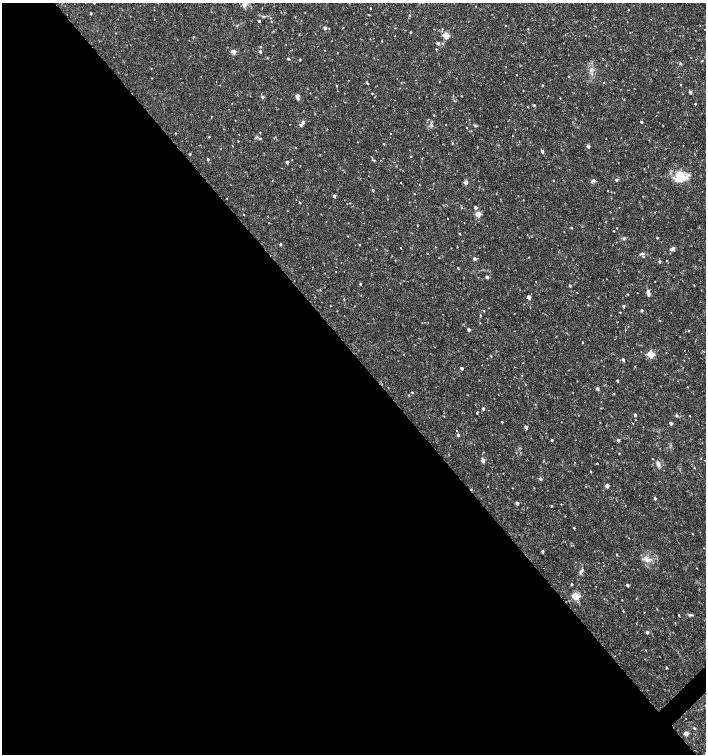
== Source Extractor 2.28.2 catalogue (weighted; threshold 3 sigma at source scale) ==
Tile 9 of 4 x 4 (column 1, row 3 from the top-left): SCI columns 212-1619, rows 1505-3007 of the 5991 x 6017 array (HDU 1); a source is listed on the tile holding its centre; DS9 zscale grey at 2 x 2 block average (1 PNG px = mean of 2 x 2 image px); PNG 708 x 756 px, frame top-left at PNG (2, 3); no overlay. Shown black and unused: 53% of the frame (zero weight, under 2 of 3 exposures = <1% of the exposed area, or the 3 px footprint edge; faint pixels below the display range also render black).
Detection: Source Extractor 2.28.2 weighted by HDU 2 'WHT'; one run over the whole footprint, this tile lists its part. Background 0.0173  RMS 0.0019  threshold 0.00854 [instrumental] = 3 sigma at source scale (4.5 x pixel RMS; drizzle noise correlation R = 1.50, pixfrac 1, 0.0396/0.0396 arcsec/px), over >= 5 px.
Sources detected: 198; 14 cosmic-ray / hot-pixel residue — not listed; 1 inside a brighter listed object's ellipse — not listed separately; the other 183 listed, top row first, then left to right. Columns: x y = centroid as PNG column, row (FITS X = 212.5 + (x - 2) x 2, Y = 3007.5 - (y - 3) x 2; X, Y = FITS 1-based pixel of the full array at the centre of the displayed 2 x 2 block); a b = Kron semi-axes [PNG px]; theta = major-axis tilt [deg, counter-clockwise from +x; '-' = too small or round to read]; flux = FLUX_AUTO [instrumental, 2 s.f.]
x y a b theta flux
94 3 2 2 - 0.45
244 4 10 4 56 1.7
370 8 2 2 - 0.27
91 13 2 2 - 0.57
409 15 3 2 - 0.34
264 16 4 2 - 0.41
259 21 2 2 - 13
271 21 2 2 - 0.17
505 25 2 2 - 3
325 28 3 2 - 1.6
343 28 3 2 - 0.17
442 29 2 2 - 0.26
705 29 2 2 - 0.13
410 32 2 2 - 0.44
299 35 3 2 - 0.2
446 35 3 3 - 13
382 41 3 2 - 0.18
438 43 3 2 - 1.4
260 46 2 2 - 0.36
436 49 3 2 - 0.37
260 51 2 2 - 1.2
234 52 3 2 - 4.6
288 59 3 2 - 0.58
300 59 2 2 - 0.35
681 63 3 2 - 0.31
590 70 3 2 - 0.48
152 78 2 2 - 0.18
604 82 2 2 - 0.3
368 83 2 2 - 0.28
681 84 2 2 - 0.21
543 85 2 2 - 0.22
337 86 3 2 - 0.29
690 92 3 2 - 1.3
372 93 3 2 - 0.27
297 96 5 3 - 2.3
461 96 2 2 - 0.24
263 97 3 2 - 1.3
560 98 2 2 - 0.32
232 103 2 2 - 0.13
695 104 2 2 - 0.29
534 105 3 2 - 0.5
527 107 3 2 - 0.25
434 115 3 2 - 0.27
211 116 2 2 - 0.15
303 122 3 2 - 1.4
466 122 2 2 - 0.84
642 122 2 2 - 0.72
446 124 2 2 - 0.89
301 125 3 2 - 1.3
431 125 6 3 -69 0.88
475 126 4 2 - 0.43
467 127 2 2 - 0.53
260 132 2 2 - 0.27
175 133 2 2 - 0.24
390 133 2 2 - 0.35
209 137 2 2 - 0.47
260 139 2 2 - 1.9
238 141 2 2 - 0.23
452 143 3 2 - 0.29
384 144 3 2 - 0.37
588 146 3 3 - 1.8
542 151 2 2 - 1.8
190 154 3 2 - 0.38
411 156 2 2 - 0.32
208 159 3 2 - 0.53
374 160 3 3 - 0.43
287 162 2 2 - 1.7
680 177 15 12 -71 8.6
554 180 2 2 - 0.25
593 180 3 3 - 1.7
616 180 3 2 - 1.2
401 182 2 2 - 0.25
466 182 3 2 - 4
373 190 3 2 - 0.59
334 196 3 2 - 0.95
227 198 2 2 - 0.16
523 200 2 2 - 0.15
300 202 2 2 - 0.33
461 207 2 2 - 0.42
476 207 3 2 - 1.6
619 207 2 2 - 0.14
478 214 3 2 - 7.3
244 215 2 2 - 0.47
447 218 2 2 - 0.53
571 227 2 2 - 0.35
617 228 2 2 - 0.28
614 231 2 2 - 0.36
459 233 3 2 - 0.29
348 236 2 2 - 0.21
624 238 4 3 - 0.56
657 238 2 2 - 0.45
280 244 2 2 - 0.83
359 245 2 2 - 0.34
435 247 2 2 - 0.21
457 247 2 2 - 0.17
401 248 2 2 - 0.78
672 249 5 4 - 1.6
427 253 2 2 - 0.91
642 253 4 4 - 0.61
529 257 2 2 - 0.18
474 258 3 2 - 1.6
667 260 3 2 - 0.26
659 261 3 3 - 0.73
458 268 2 2 - 0.34
487 277 2 2 - 1.7
360 284 3 2 - 0.6
694 285 2 2 - 0.24
570 286 2 2 - 0.76
577 292 2 2 - 1.8
531 293 2 2 - 0.59
637 293 2 2 - 0.14
648 293 6 3 -82 2.1
628 294 2 2 - 0.22
529 297 3 2 - 2.5
344 299 2 2 - 0.22
588 305 3 2 - 0.22
623 306 2 2 - 1.5
642 310 2 2 - 1
484 311 2 2 - 0.21
620 312 2 2 - 0.27
660 320 2 2 - 0.18
469 329 2 2 - 1.5
625 330 2 2 - 0.55
689 331 2 2 - 0.24
583 342 2 2 - 0.29
651 354 3 3 - 17
491 356 3 2 - 0.23
623 360 3 2 - 1.4
514 367 2 2 - 0.14
462 368 2 2 - 1.4
617 381 2 2 - 0.65
597 388 3 2 - 1.3
412 392 2 2 - 0.38
614 393 3 2 - 0.26
409 395 2 2 - 0.21
483 408 2 2 - 1.4
477 412 2 2 - 1.4
635 415 2 2 - 1.5
677 415 4 3 - 0.6
444 416 2 2 - 0.26
690 416 2 2 - 0.33
502 422 2 2 - 0.41
633 423 2 2 - 0.38
671 423 2 2 - 1.8
526 427 3 3 - 1.4
458 435 3 2 - 1.3
552 440 2 2 - 0.57
618 440 3 2 - 1.4
450 446 2 2 - 0.88
619 453 2 2 - 0.31
652 458 2 2 - 0.19
701 459 2 2 - 0.18
483 460 3 2 - 3.4
597 463 2 2 - 1
658 464 7 4 -75 1.8
694 468 2 2 - 0.26
591 472 3 2 - 0.31
540 479 3 2 - 1.1
607 486 3 2 - 4.1
512 488 2 2 - 0.16
534 488 2 2 - 0.19
655 498 3 2 - 1.1
517 503 2 2 - 2.2
561 504 2 2 - 0.2
574 528 2 2 - 0.52
692 534 3 2 - 0.19
542 551 2 2 - 1.2
617 554 3 2 - 0.34
647 560 9 5 -10 2.5
581 571 8 4 52 1
572 584 2 2 - 0.5
627 585 2 2 - 1.4
576 596 3 3 - 22
657 609 2 2 - 0.21
623 611 2 2 - 0.31
644 612 2 2 - 0.14
679 615 3 2 - 0.29
689 615 4 3 - 0.71
647 632 2 2 - 1.3
644 659 2 2 - 0.36
666 667 3 2 - 0.39
695 728 3 2 - 0.55
686 733 3 2 - 4.8
Isophote crosses this tile's border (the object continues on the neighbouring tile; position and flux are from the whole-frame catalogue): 2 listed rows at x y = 94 3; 244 4
Diffuse or blended objects may show on this block-average render without a row.